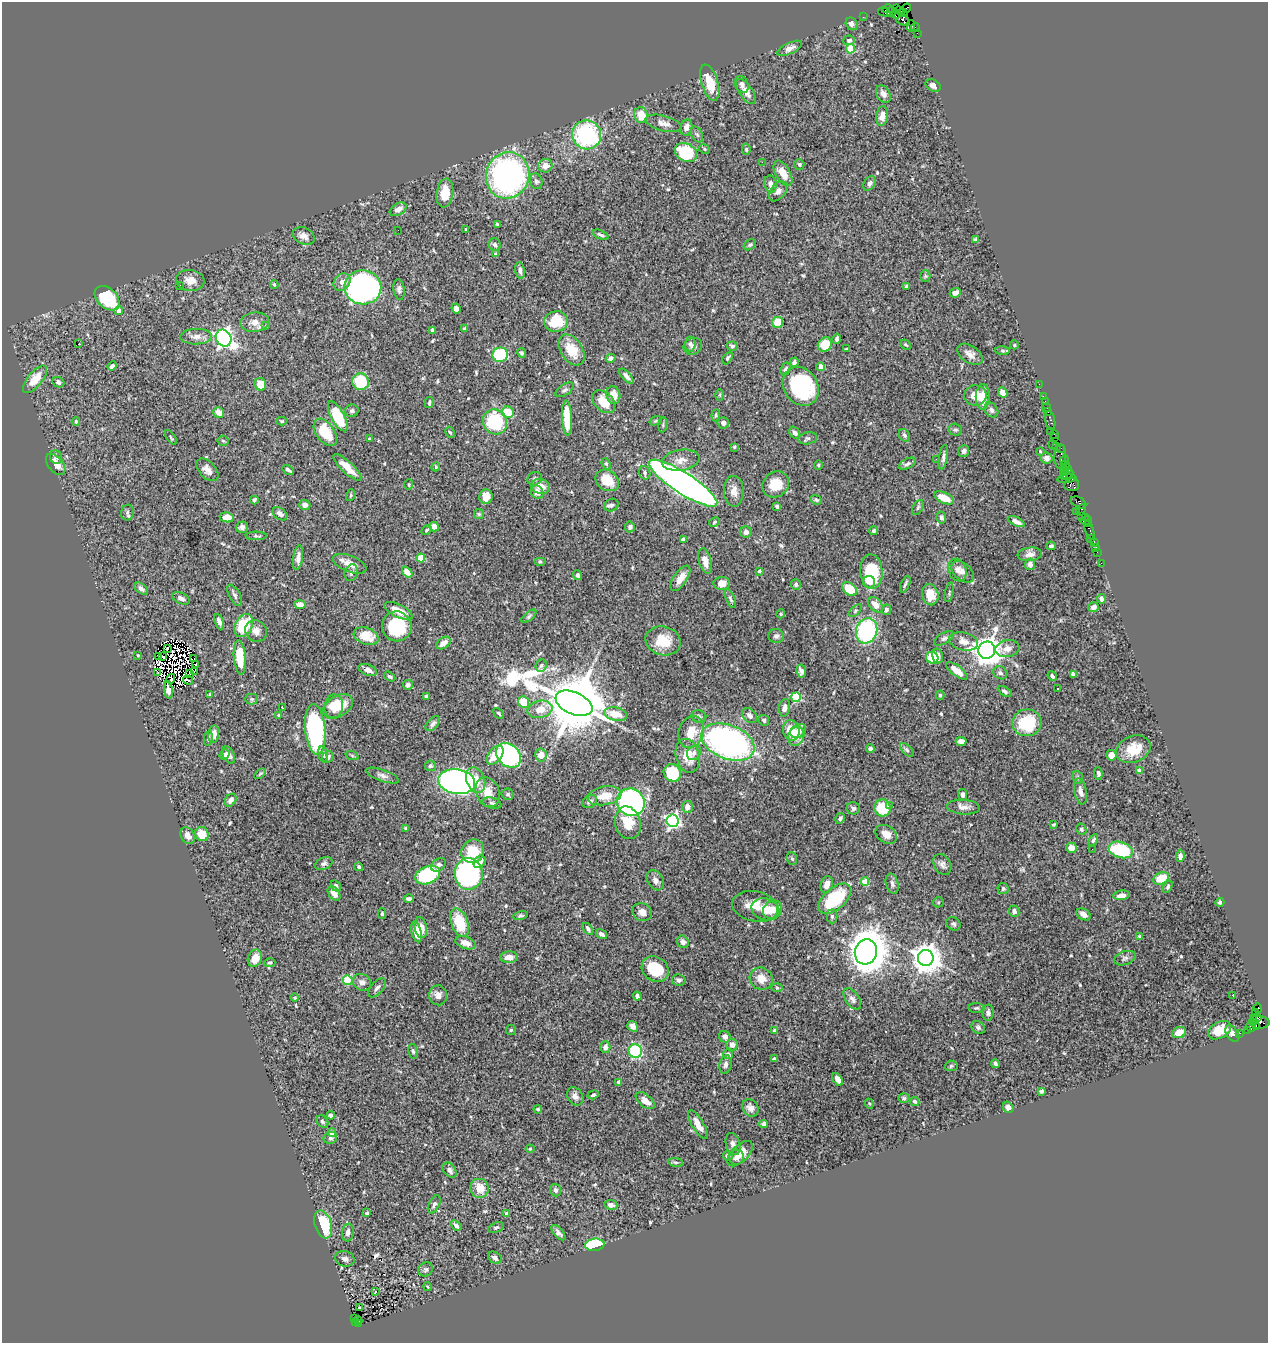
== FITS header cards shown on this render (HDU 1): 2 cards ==
NAXIS1  =                 1266
NAXIS2  =                 1341

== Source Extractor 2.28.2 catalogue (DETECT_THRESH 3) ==
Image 1266 x 1341 px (HDU 1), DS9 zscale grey, 1 PNG px = 1 image px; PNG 1270 x 1345 px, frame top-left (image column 1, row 1341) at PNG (2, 2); each listed source drawn as its Kron ellipse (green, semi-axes under 4 px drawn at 4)
Background 1.34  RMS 0.033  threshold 0.0978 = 3 sigma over >= 5 px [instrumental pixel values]
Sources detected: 568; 10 with non-positive FLUX_AUTO (blend fragments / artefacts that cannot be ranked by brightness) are neither listed nor drawn; of the other 558, the 500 brightest by FLUX_AUTO listed and drawn (58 fainter detections omitted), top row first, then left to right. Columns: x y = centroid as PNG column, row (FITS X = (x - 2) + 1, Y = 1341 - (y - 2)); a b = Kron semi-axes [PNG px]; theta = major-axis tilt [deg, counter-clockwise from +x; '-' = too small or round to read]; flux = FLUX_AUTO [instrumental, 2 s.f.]
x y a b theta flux
896 8 4 2 - 110
907 8 4 3 - 96
888 9 5 3 - 160
884 12 6 3 -14 310
891 12 5 3 - 260
901 12 7 4 -34 460
896 14 4 3 - 310
863 17 2 2 - 31
902 19 9 5 -39 560
852 24 7 5 -54 7.1
911 26 5 2 - 71
915 28 4 2 - 63
917 33 2 2 - 22
849 40 5 4 - 5.8
790 48 13 5 26 11
850 49 5 4 - 60
710 83 19 8 -73 47
742 84 9 6 -67 8.1
933 85 8 6 -31 9.2
746 91 14 6 -56 16
883 94 9 6 -59 12
641 115 8 6 -77 34
882 116 10 6 83 15
664 123 19 7 -15 15
686 127 8 6 78 10
587 135 14 14 - 240
697 135 8 5 -62 4.5
704 149 6 4 -24 3.1
746 149 5 4 - 3.8
686 152 12 9 -31 110
762 162 2 2 - 58
799 164 5 5 - 3.3
545 166 7 6 - 16
783 173 14 7 -60 27
508 175 23 21 70 680
536 181 8 6 -71 6
869 183 8 5 57 7.2
770 184 8 6 -80 10
778 191 11 7 53 9.2
445 193 14 8 82 40
398 209 9 5 31 12
497 224 4 3 - 2.8
398 230 2 2 - 5.5
466 230 3 3 - 2.5
601 235 8 3 -25 4.9
304 236 11 8 -22 14
975 239 4 3 - 5.3
495 245 6 6 - 5.3
750 245 7 4 38 3.8
496 254 4 3 - 3.9
520 270 8 5 -80 7.5
925 276 5 5 - 3.1
190 280 14 10 -7 22
342 282 9 8 - 15
180 285 3 3 - 13
274 285 4 3 - 2.6
906 286 3 3 - 4.4
363 287 18 17 - 740
399 289 10 5 -81 7.9
955 293 6 5 - 9
107 298 14 10 -44 130
456 309 5 4 - 9.3
119 310 4 4 - 12
556 321 12 10 9 76
255 322 14 9 5 19
778 322 6 5 - 47
266 326 4 4 - 2.4
465 329 4 3 - 4.6
432 330 4 3 - 7
196 337 16 8 2 16
224 338 9 7 -58 980
837 339 5 4 - 5.5
79 344 3 2 - 7.2
690 344 7 5 85 5.9
825 344 7 6 - 50
906 345 6 3 -44 2.5
1014 345 4 4 - 2.6
693 346 9 8 - 9.1
732 346 5 4 - 4.7
847 349 4 2 - 2.6
572 350 17 11 -58 50
1002 350 7 4 -1 3.1
522 353 5 4 - 4
970 354 14 8 -34 16
500 355 7 7 - 160
611 358 5 4 - 7.5
728 358 7 4 61 4.1
794 362 4 4 - 6.1
112 366 5 4 - 6.9
821 367 4 4 - 27
785 369 6 5 - 5.9
626 376 9 4 -48 7.4
35 379 17 7 50 37
58 382 6 5 - 6.1
361 382 8 8 - 88
260 384 6 5 - 30
1039 384 2 2 - 42
801 386 20 17 -53 230
565 390 10 5 33 5.9
1003 393 5 4 - 19
613 395 9 6 -75 23
720 395 6 4 90 2.9
975 396 11 10 - 32
1043 396 2 2 - 36
983 397 13 7 88 25
429 402 5 3 - 3.7
604 402 13 9 -44 39
1045 402 3 2 - 57
1047 408 4 3 - 160
991 410 8 6 -50 6.5
352 411 7 6 - 5.5
219 412 6 5 - 19
508 412 6 5 - 49
1048 412 3 2 - 110
716 415 6 4 84 3.3
338 416 16 6 -62 100
567 418 17 5 -87 63
1050 420 9 5 -81 290
282 421 5 4 - 2.9
656 421 6 4 20 2.7
76 422 4 3 - 2.7
495 422 13 11 -65 150
723 423 6 5 - 8.1
663 425 8 3 85 3.1
955 430 7 6 - 4.4
325 432 15 9 -54 71
450 432 6 4 -60 2.8
1050 432 4 3 - 270
795 433 6 5 - 7.6
1054 434 4 2 - 220
904 435 7 5 -55 4.7
171 437 8 3 -57 2.8
1055 437 3 2 - 78
808 438 9 6 12 5.3
369 439 3 3 - 4.8
223 441 6 5 - 3.2
1052 445 2 2 - 48
1056 446 3 2 - 82
734 447 4 4 - 2.8
1060 448 4 3 - 81
964 451 6 5 - 8.4
1040 451 4 3 - 2.5
56 457 7 6 - 6.4
943 457 12 4 80 7.2
1060 457 12 6 88 820
1047 458 6 5 - 8.8
937 459 3 2 - 13
681 460 19 10 9 21
1065 460 5 3 - 100
56 464 12 7 -51 19
606 464 6 4 -67 3.3
907 464 9 5 26 5.8
1065 464 4 3 - 150
818 465 4 4 - 2.6
347 467 18 5 -43 30
436 467 4 4 - 2.7
1064 469 5 3 - 170
1068 469 4 3 - 270
207 470 13 8 -46 14
288 470 6 3 -36 4.3
645 473 7 5 -72 5.1
1068 474 6 3 26 470
1064 475 5 2 - 270
535 479 7 6 - 5.4
1067 479 9 3 7 320
607 480 12 10 -34 49
683 483 40 10 -33 1900
776 484 14 12 38 45
409 485 5 4 - 2.7
1072 485 7 6 - 390
541 486 9 7 -16 20
734 491 15 10 -88 17
537 492 7 6 - 15
351 495 6 4 72 2.8
486 497 7 6 - 22
944 498 10 5 -26 32
254 500 4 3 - 6
816 500 6 4 -22 3.2
1079 502 8 5 -29 420
305 505 5 5 - 9.7
611 505 7 6 - 6.7
777 506 4 3 - 4.3
918 508 8 5 63 4.1
1081 510 6 3 61 130
1076 511 2 2 - 54
127 512 8 6 74 5.6
280 514 8 5 -37 11
479 514 5 5 - 3.1
1081 516 3 2 - 100
227 517 7 5 -7 25
941 517 6 4 -80 7.2
1085 517 2 2 - 130
1086 520 6 3 6 140
714 522 6 4 30 3.1
1016 522 9 4 -26 11
1088 524 2 2 - 75
434 526 5 4 - 15
242 527 6 5 - 7.7
630 527 5 5 - 6.2
427 530 5 3 - 2.5
1089 530 10 3 -72 270
874 531 4 4 - 4.1
746 532 6 5 - 7.8
256 536 10 4 -1 4.3
1090 539 3 2 - 61
683 540 4 4 - 8.3
1094 542 3 2 - 120
1051 546 4 3 - 4.2
1096 547 2 2 - 21
1097 552 2 2 - 52
1030 554 12 7 6 12
298 558 12 5 81 11
421 558 4 4 - 57
705 561 13 6 -77 18
540 562 6 4 0 3
1101 563 2 2 - 22
350 564 18 8 -21 21
1030 564 6 5 - 11
957 570 11 9 -71 11
759 571 3 3 - 3.9
407 572 6 4 -52 18
871 572 17 11 -85 120
963 572 13 8 -41 11
351 573 8 6 71 5.8
578 575 5 4 - 5.5
680 578 14 6 56 23
869 582 6 6 - 12
722 583 8 6 2 18
796 584 5 5 - 4.1
905 584 9 3 66 4.5
141 589 8 5 -36 7.6
849 589 8 5 -34 56
949 592 10 3 79 2.8
930 594 11 8 -77 34
235 595 12 5 -61 6
181 598 9 5 -24 7.9
730 599 10 4 -66 4.9
1101 599 5 4 - 8.9
300 604 5 4 - 17
875 605 9 6 -48 19
1093 607 5 5 - 11
886 610 5 4 - 4.7
398 611 15 6 -26 31
855 611 8 4 45 3.5
781 614 5 3 - 2.7
529 616 9 4 40 4
219 622 8 4 -68 8.5
244 626 12 9 63 77
397 626 15 15 - 130
256 631 11 10 - 16
867 631 13 10 73 230
366 636 13 8 -19 34
776 636 7 7 - 7
944 638 11 5 30 6.5
663 641 18 14 -15 52
963 641 15 9 -14 17
443 643 8 5 36 18
167 648 4 2 - 2.4
1007 649 12 8 9 15
987 650 9 8 - 3300
138 655 3 2 - 2.4
158 656 3 2 - 3.9
938 656 7 5 -79 12
163 657 3 2 - 2.8
240 657 17 6 -85 65
932 658 6 5 - 55
194 659 3 2 - 7.4
195 664 2 2 - 6.2
541 665 6 5 - 4.9
368 670 9 5 -20 11
801 671 6 5 - 7.1
957 671 12 5 -37 27
158 672 3 2 - 3.4
194 672 3 2 - 3.5
1000 673 7 6 - 6.9
190 674 3 2 - 4.3
1073 674 4 4 - 6.2
1052 676 5 4 - 5.7
390 677 6 4 -33 3.7
171 679 5 2 - 4.1
188 680 5 3 - 3.9
408 685 5 5 - 6.4
1057 688 3 3 - 11
168 690 9 4 -81 15
1005 691 8 4 -30 4.9
209 694 3 3 - 2.7
940 695 4 4 - 2.7
426 696 4 3 - 3.2
796 697 5 4 - 140
252 699 6 5 - 3.4
524 702 6 5 - 53
574 703 19 11 -24 20000
334 706 12 9 80 36
338 706 16 10 31 43
282 708 4 2 - 4
784 708 9 5 79 11
540 709 12 8 13 28
499 713 6 4 -45 3.2
616 714 12 6 -11 32
279 715 4 3 - 2.4
699 716 7 6 - 5.5
750 716 8 6 -45 9.8
764 720 6 5 - 4.1
1027 723 14 13 - 100
433 724 9 5 48 6.1
315 729 25 10 -84 360
791 730 10 8 -78 48
798 731 8 6 35 19
691 732 16 12 71 37
214 734 8 5 83 20
796 736 10 8 70 15
208 738 7 4 79 4.3
961 741 5 4 - 13
728 742 28 17 -21 710
870 749 4 4 - 7
1133 749 18 13 22 49
907 750 8 4 -45 4.3
694 753 8 6 58 6.9
224 754 5 4 - 4.1
228 755 9 5 -63 14
323 755 8 4 -77 5
352 755 7 4 -20 3.2
495 755 11 6 52 40
509 755 14 10 -46 410
541 755 6 5 - 19
1111 755 5 5 - 26
688 756 17 12 -76 38
328 757 6 5 - 7.1
430 766 5 5 - 4.9
1140 771 4 4 - 19
672 773 9 8 - 91
1098 773 6 4 -86 5.5
260 774 6 3 37 2.7
382 776 17 6 -19 10
1078 777 6 5 - 4.3
476 780 13 9 -70 35
457 782 18 12 -9 700
1080 791 13 6 -79 13
488 792 15 11 -69 34
508 794 6 5 - 4.4
963 795 6 4 -84 6.3
605 796 17 9 10 38
231 800 7 5 56 11
590 802 8 6 31 8.1
631 802 14 13 - 570
492 803 9 5 -16 5.6
890 805 2 2 - 6.8
687 807 6 5 - 13
963 807 16 7 -4 14
853 808 6 6 - 5.7
882 808 8 8 - 67
840 818 6 4 61 4.5
673 821 6 6 - 550
628 823 16 12 -74 48
1054 824 4 3 - 2.8
406 828 3 3 - 3.2
1081 829 6 5 - 4.3
202 834 7 6 - 32
886 834 11 8 -34 23
188 836 9 6 -57 13
1093 840 6 4 61 4.1
1071 848 5 5 - 16
1092 849 2 2 - 4
1121 850 12 8 -16 120
473 851 12 11 - 58
1180 856 6 4 86 8.2
792 858 6 5 - 3.8
480 862 7 5 52 13
324 863 9 6 21 6
942 864 11 8 -58 9.4
438 865 8 6 38 7.3
359 867 4 4 - 3.1
469 874 16 14 88 380
428 875 13 8 22 210
1161 878 8 5 23 45
655 880 11 8 -57 10
865 882 4 4 - 52
892 884 10 6 -74 7.4
827 885 9 6 75 16
336 886 6 4 -54 6.8
1168 887 6 4 60 4
1003 889 5 5 - 4.4
334 893 8 5 -57 13
1121 895 8 4 8 15
409 899 5 3 - 5.8
835 899 19 10 41 130
938 902 5 5 - 2.9
1220 902 4 4 - 4
755 906 23 15 -11 39
766 909 14 10 -16 38
772 910 10 8 37 22
1014 911 6 5 - 7
642 912 10 9 - 15
382 914 5 4 - 3.7
1084 914 7 5 -31 14
520 915 7 4 14 3.8
832 916 7 5 -89 4.9
460 923 14 8 -70 72
953 924 7 6 - 5
421 928 10 6 -80 25
588 929 7 4 -55 5.7
416 932 11 5 -77 24
601 934 6 4 -34 7.6
1140 936 4 3 - 5.1
683 942 6 5 - 8
466 943 10 6 -18 18
866 952 13 11 74 4300
509 957 9 5 3 18
255 958 9 7 68 23
926 958 8 7 - 3500
1125 958 11 6 18 7.9
270 963 6 3 -3 2.7
655 969 14 12 -35 70
761 979 12 11 - 25
348 980 5 4 - 120
679 980 7 5 -11 6.4
362 982 9 8 - 9.5
377 988 11 6 51 8.7
777 988 6 4 -1 2.8
438 995 10 9 - 14
1233 995 3 3 - 58
637 996 4 3 - 6.8
295 998 4 4 - 2.7
852 999 12 6 -56 8.6
976 1008 8 5 1 3.9
1258 1008 5 3 - 940
1255 1012 2 2 - 26
988 1013 8 5 83 6.4
1253 1018 4 2 - 74
1258 1018 3 3 - 430
1254 1022 4 3 - 190
1259 1022 10 6 -4 670
633 1026 6 4 -38 11
978 1027 7 6 - 5.6
1250 1027 5 4 - 240
1256 1027 4 3 - 170
511 1030 5 5 - 3
1220 1030 12 8 28 40
1247 1030 3 3 - 66
775 1031 4 3 - 13
1179 1032 7 5 25 21
1232 1033 9 5 -56 13
1240 1033 2 2 - 21
725 1037 6 5 - 7.9
732 1045 6 5 - 11
605 1047 6 5 - 11
413 1051 7 4 -80 4.4
635 1051 7 6 - 160
728 1054 5 4 - 6.2
774 1059 4 3 - 9
995 1063 4 3 - 4.7
725 1064 9 6 78 8.5
951 1066 6 5 - 3.7
838 1079 7 4 -60 13
619 1082 4 3 - 12
1042 1091 4 4 - 4.3
593 1095 5 4 - 4.8
575 1096 10 7 -56 9.7
904 1098 6 5 - 3.6
645 1101 11 6 -39 18
915 1101 5 4 - 5.4
869 1104 5 4 - 2.6
1008 1107 6 5 - 9.1
750 1108 9 7 -56 13
538 1109 4 4 - 3.2
331 1115 4 4 - 5.5
322 1122 7 5 -46 4.6
764 1124 4 3 - 5.6
698 1125 16 6 -59 19
332 1133 4 4 - 19
330 1138 7 6 - 5.2
733 1144 11 7 -73 8.5
530 1149 4 4 - 2.5
740 1154 16 8 44 23
728 1156 5 4 - 8.8
736 1157 8 7 - 10
676 1162 7 3 -8 3.1
450 1170 8 6 -53 7.3
479 1188 9 9 - 26
556 1190 6 5 - 6.8
434 1204 10 5 63 6
611 1205 6 5 - 11
367 1213 4 3 - 5.9
507 1214 4 3 - 10
323 1224 14 8 -73 95
456 1225 6 4 -38 6.4
496 1227 8 5 19 4
348 1233 9 6 82 9.5
558 1233 9 4 -50 7.1
595 1245 10 6 5 190
495 1258 7 5 -33 7.6
345 1259 10 7 -19 8
426 1269 7 6 - 5
428 1287 4 3 - 2.4
375 1292 3 3 - 37
360 1308 3 2 - 9.7
354 1319 3 2 - 66
358 1320 4 2 - 90
355 1322 3 2 - 50
358 1323 3 3 - 85
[58 fainter detections neither listed nor drawn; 10 non-positive-flux detections neither listed nor drawn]